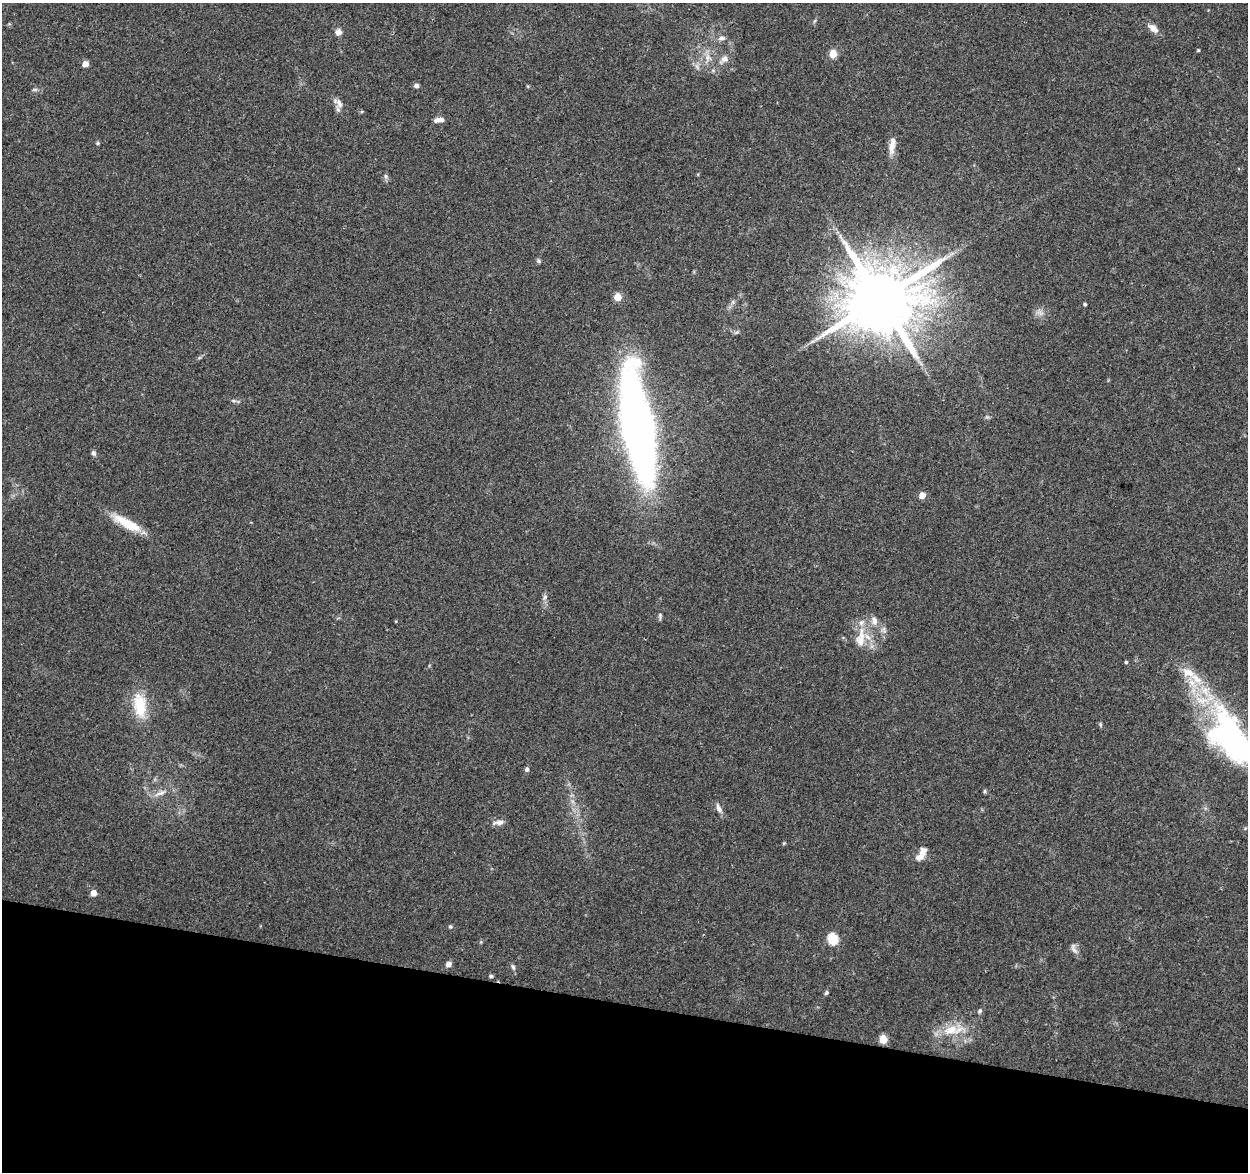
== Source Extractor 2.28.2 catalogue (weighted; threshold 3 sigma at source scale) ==
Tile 15 of 4 x 4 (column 3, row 4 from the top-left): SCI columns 2512-3757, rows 241-1410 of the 5014 x 5210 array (HDU 1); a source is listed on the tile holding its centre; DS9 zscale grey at full resolution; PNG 1250 x 1174 px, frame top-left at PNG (2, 3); no overlay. Shown black and unused: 14% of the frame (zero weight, under 3 of 4 exposures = <1% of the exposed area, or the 3 px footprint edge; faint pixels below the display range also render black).
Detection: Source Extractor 2.28.2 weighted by HDU 2 'WHT'; one run over the whole footprint, this tile lists its part. Background 0.0369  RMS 0.0034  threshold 0.0152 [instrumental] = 3 sigma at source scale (4.5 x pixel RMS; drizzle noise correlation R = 1.50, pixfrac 1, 0.0396/0.0396 arcsec/px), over >= 5 px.
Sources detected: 57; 1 inside a brighter object's white glare — not listed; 4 inside a brighter listed object's ellipse — not listed separately; the other 52 listed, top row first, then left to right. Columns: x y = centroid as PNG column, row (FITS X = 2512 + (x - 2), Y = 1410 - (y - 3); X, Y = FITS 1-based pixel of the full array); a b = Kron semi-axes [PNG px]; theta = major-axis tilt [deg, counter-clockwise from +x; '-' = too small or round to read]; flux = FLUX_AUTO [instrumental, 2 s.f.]
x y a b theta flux
814 21 6 4 69 0.47
1153 28 14 8 -40 2.5
338 32 8 7 - 1.7
721 38 10 6 13 1.3
1198 50 3 3 - 0.4
833 54 5 5 - 8.3
707 57 10 8 -80 2.2
725 59 10 9 - 1.9
85 64 5 4 - 3.4
416 85 7 6 - 0.79
35 90 8 4 8 0.59
338 103 17 9 -44 2.3
438 120 12 5 7 1.8
97 143 5 4 - 0.55
891 146 22 9 86 3.1
386 176 7 6 - 0.86
539 261 6 5 - 0.68
617 297 5 5 - 7
880 299 19 18 - 3700
1085 304 4 3 - 0.55
1040 313 9 5 -45 1.2
234 401 6 4 -18 0.57
637 426 66 16 -80 470
94 453 7 6 - 0.86
922 495 5 5 - 4.1
127 523 39 10 -28 9.4
545 597 9 5 50 0.94
660 616 9 5 88 0.69
874 621 13 8 -73 2.2
861 638 31 13 80 7
1126 662 4 4 - 0.5
1196 679 21 9 -42 5.9
140 705 34 17 -84 11
1100 724 6 4 -72 0.46
1231 739 66 39 -63 73
527 769 5 4 - 1
985 791 5 4 - 0.52
161 793 19 6 24 2.6
719 808 13 6 -65 1.6
499 822 16 6 7 1.7
919 857 11 8 24 2.1
94 893 5 5 - 3.5
450 927 5 5 - 0.58
833 939 6 5 - 22
1074 948 18 6 -67 1.5
448 964 7 5 29 1.6
513 967 8 5 -69 0.77
491 976 4 4 - 0.74
826 993 6 4 57 0.54
980 1011 7 4 53 0.57
950 1030 24 13 13 7.4
883 1039 5 5 - 9